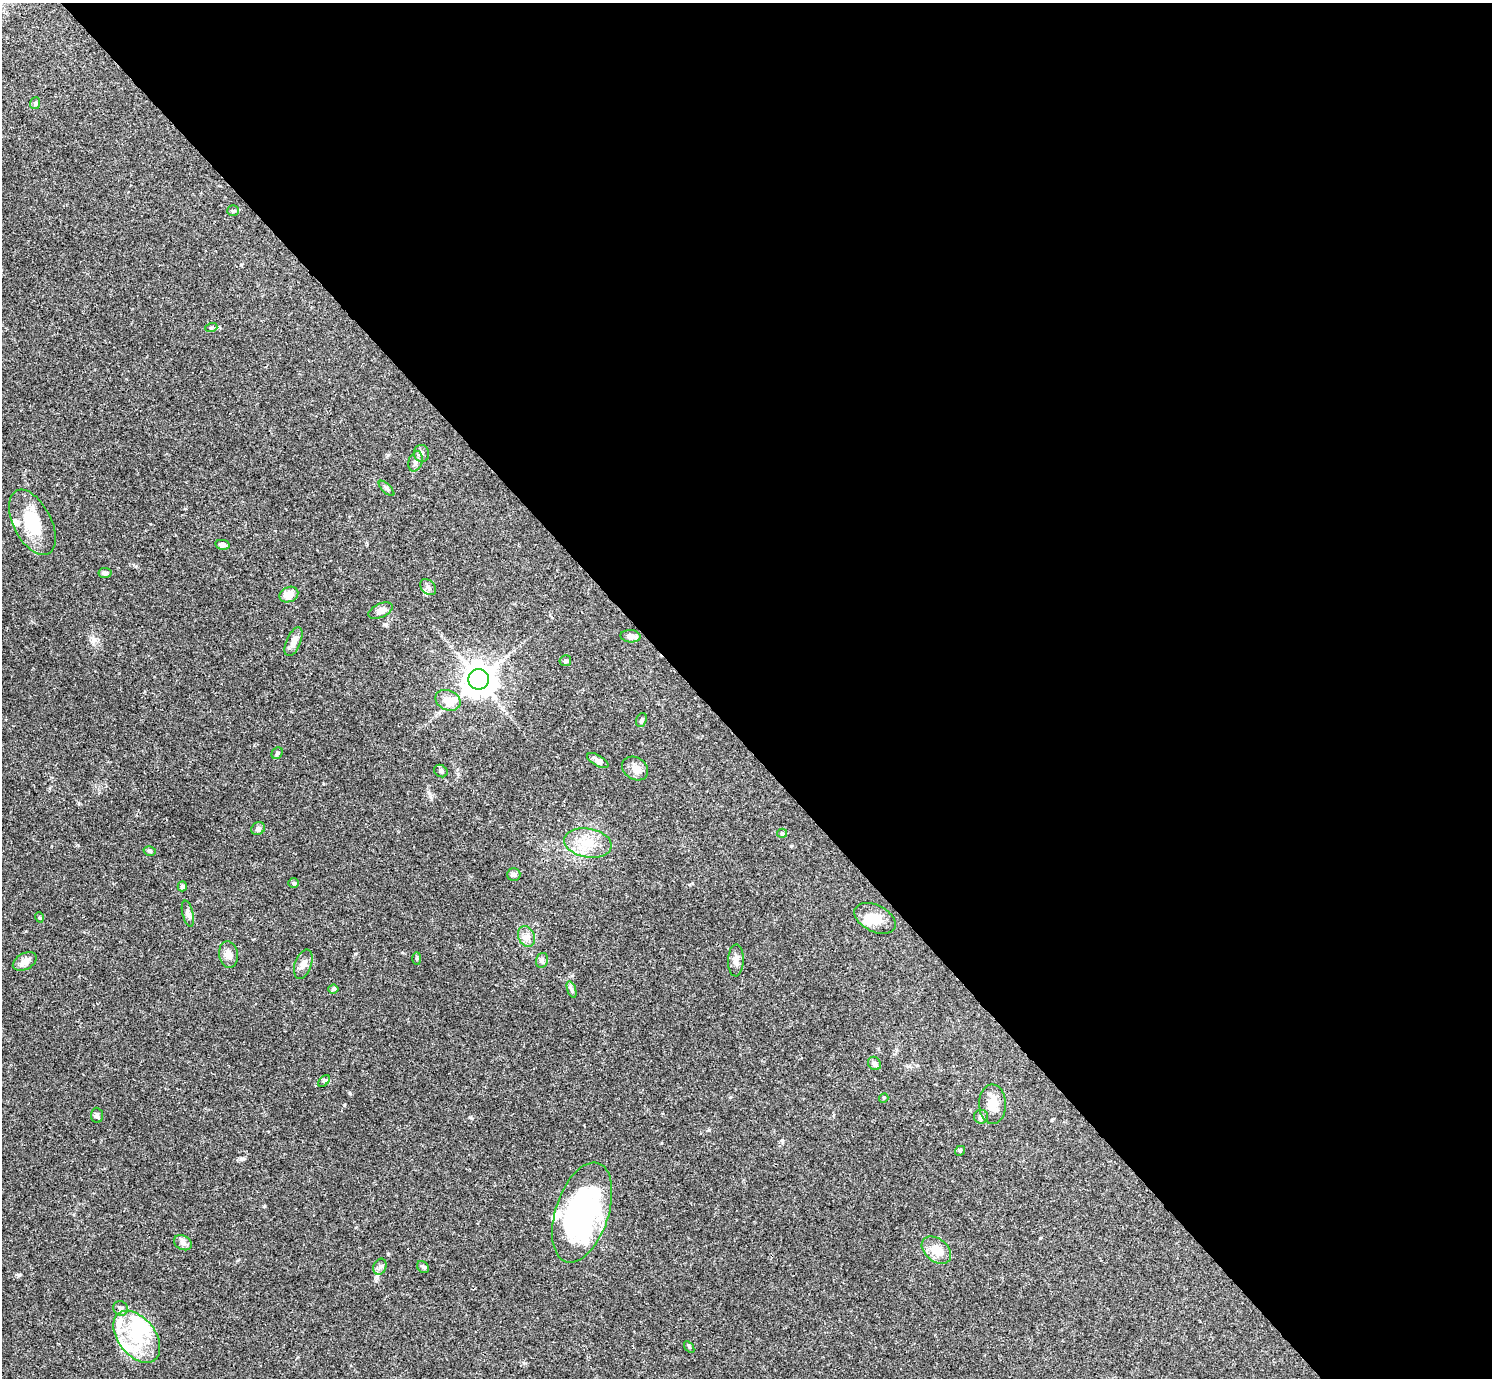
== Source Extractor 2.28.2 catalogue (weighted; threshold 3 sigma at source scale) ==
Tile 8 of 4 x 4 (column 4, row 2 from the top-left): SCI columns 4469-5958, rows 2909-4284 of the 5961 x 5958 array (HDU 1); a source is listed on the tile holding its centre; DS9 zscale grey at full resolution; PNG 1494 x 1380 px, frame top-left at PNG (2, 3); each listed source drawn as its Kron ellipse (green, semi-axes under 4 px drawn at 4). Shown black and unused: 54% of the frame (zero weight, under 3 of 4 exposures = <1% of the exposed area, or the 3 px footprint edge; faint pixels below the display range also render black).
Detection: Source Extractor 2.28.2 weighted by HDU 2 'WHT'; one run over the whole footprint, this tile lists its part. Background 0.0408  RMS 0.0026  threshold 0.0118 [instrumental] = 3 sigma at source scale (4.5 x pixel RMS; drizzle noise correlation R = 1.50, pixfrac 1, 0.05/0.05 arcsec/px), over >= 5 px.
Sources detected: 65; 3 inside a brighter object's white glare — neither listed nor drawn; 6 inside a brighter listed object's ellipse — not listed separately; the other 56 listed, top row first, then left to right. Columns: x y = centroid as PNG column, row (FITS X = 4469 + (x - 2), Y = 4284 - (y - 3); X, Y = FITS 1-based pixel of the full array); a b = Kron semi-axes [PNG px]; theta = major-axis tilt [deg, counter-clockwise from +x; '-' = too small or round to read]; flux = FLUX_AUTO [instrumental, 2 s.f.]
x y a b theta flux
35 103 6 5 - 0.46
233 211 6 5 - 0.45
211 328 6 4 18 0.33
421 453 8 7 - 0.91
415 461 10 7 74 0.96
386 488 10 4 -45 0.59
32 522 35 19 -63 11
222 545 7 5 -11 0.92
105 573 6 5 - 0.64
428 587 9 6 -46 0.92
289 595 10 7 24 3.2
381 611 13 6 25 1.6
631 636 10 6 -4 1.6
294 642 15 7 67 1.8
565 661 6 5 - 0.5
479 679 10 10 - 390
448 700 13 10 -24 3.5
641 720 7 5 70 0.56
277 753 6 5 - 0.45
598 760 12 5 -30 1.3
635 768 14 11 -33 2.1
441 771 7 5 -36 0.65
258 829 7 6 - 0.81
782 833 5 4 - 0.32
588 843 24 14 -10 6.3
150 851 6 4 -14 0.41
514 874 6 6 - 0.65
294 883 5 4 - 0.36
182 886 5 4 - 0.54
188 914 13 5 -77 0.98
39 917 5 3 - 0.27
875 918 22 13 -26 4.4
526 937 11 8 -66 1.5
228 954 13 9 -83 1.7
417 959 6 3 -90 0.3
542 960 7 5 75 0.64
736 960 16 8 88 1.6
25 961 13 8 29 2
303 964 15 8 70 1.7
333 989 5 4 - 0.37
571 989 9 4 -71 0.58
874 1063 7 6 - 0.79
324 1081 7 4 45 0.44
884 1098 5 4 - 0.31
993 1104 20 13 -88 3.8
97 1115 8 5 -87 0.6
981 1117 7 7 - 0.77
960 1151 5 4 - 0.34
582 1212 52 26 72 58
183 1243 9 7 -27 1.1
936 1250 17 11 -40 4.3
380 1267 8 6 68 0.82
423 1267 6 5 - 0.52
121 1308 7 7 - 0.85
137 1337 30 18 -52 12
689 1347 6 3 -54 0.29
Unlisted compact peaks at least as high as the median listed source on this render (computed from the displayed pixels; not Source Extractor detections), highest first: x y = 241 1159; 19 1275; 709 1130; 264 1206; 355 954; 93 641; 344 1105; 470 1117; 350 1093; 79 803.